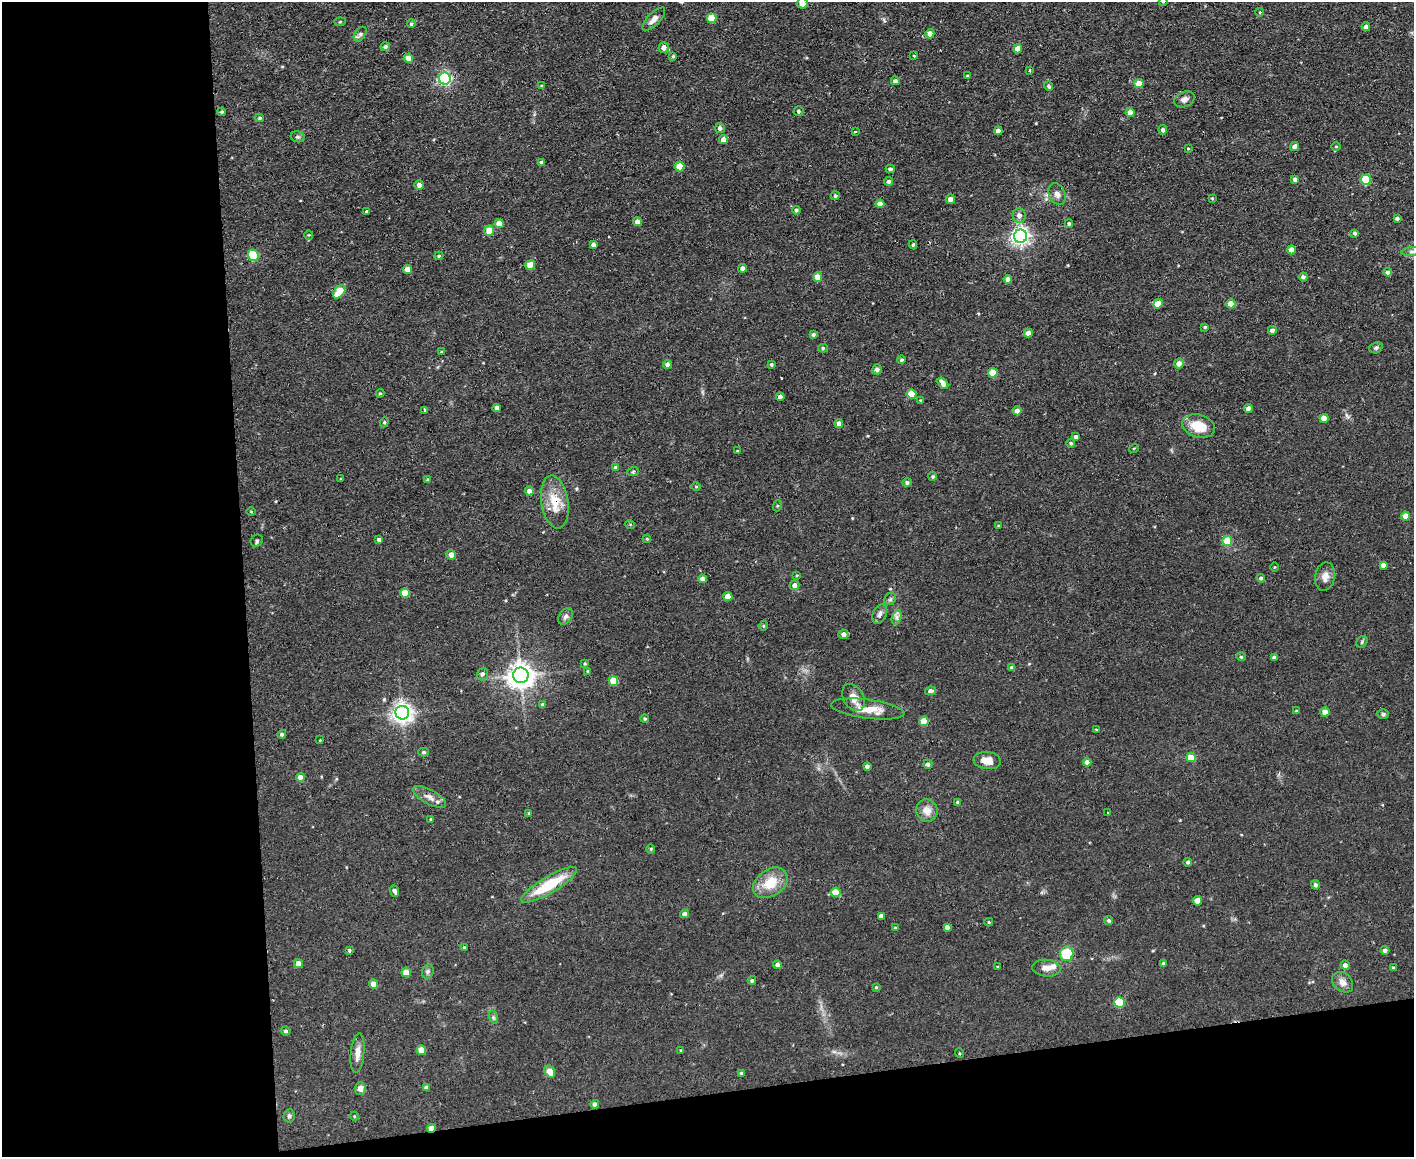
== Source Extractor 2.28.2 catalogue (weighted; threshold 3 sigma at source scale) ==
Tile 10 of 3 x 4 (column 1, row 4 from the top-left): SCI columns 128-1539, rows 1-1155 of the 4597 x 4621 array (HDU 1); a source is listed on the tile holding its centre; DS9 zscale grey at full resolution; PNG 1416 x 1159 px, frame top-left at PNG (2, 2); each listed source drawn as its Kron ellipse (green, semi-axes under 4 px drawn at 4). Shown black and unused: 23% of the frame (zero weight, under 2 of 3 exposures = <1% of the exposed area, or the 3 px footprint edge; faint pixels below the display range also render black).
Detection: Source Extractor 2.28.2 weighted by HDU 2 'WHT'; one run over the whole footprint, this tile lists its part. Background 0.0586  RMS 0.0087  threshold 0.0389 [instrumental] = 3 sigma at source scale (4.5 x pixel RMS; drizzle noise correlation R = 1.50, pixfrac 1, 0.05/0.05 arcsec/px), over >= 5 px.
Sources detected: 226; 3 cosmic-ray / hot-pixel residue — neither listed nor drawn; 2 inside a brighter listed object's ellipse — not listed separately; the other 221 listed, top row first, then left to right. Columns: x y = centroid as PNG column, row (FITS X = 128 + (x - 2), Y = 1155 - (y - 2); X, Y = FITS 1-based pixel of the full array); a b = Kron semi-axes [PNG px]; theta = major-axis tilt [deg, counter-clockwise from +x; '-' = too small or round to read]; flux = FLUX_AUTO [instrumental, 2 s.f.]
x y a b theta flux
1163 2 4 3 - 0.65
802 3 5 5 - 7.1
1260 12 4 3 - 0.59
712 18 5 4 - 22
654 19 15 6 46 4.8
340 22 5 3 - 0.95
411 24 4 3 - 1.2
1366 27 4 4 - 3.6
360 34 8 5 54 2.3
930 34 4 4 - 6.6
385 47 4 4 - 1.9
664 47 5 5 - 5.4
1018 49 4 4 - 9.3
673 56 3 3 - 1
914 56 3 3 - 0.81
408 58 4 4 - 9.1
1029 70 3 3 - 1.3
968 76 4 3 - 0.98
445 79 6 6 - 160
895 81 4 4 - 2.2
1139 84 4 4 - 12
541 86 4 3 - 0.91
1048 86 5 4 - 1.4
1184 99 11 7 24 4.1
799 111 5 5 - 1.4
222 112 4 3 - 1
1130 112 4 4 - 5.6
260 118 4 3 - 1.3
720 128 5 5 - 2.9
1163 130 5 4 - 2.4
998 131 4 4 - 5.6
855 132 4 2 - 0.6
298 137 7 5 -13 1.7
724 139 4 4 - 6.8
1294 146 4 4 - 3.2
1336 146 4 3 - 0.72
1188 148 3 3 - 0.68
541 162 4 4 - 2.1
679 166 5 5 - 16
890 169 4 4 - 2
1295 179 4 4 - 3.1
1366 180 5 5 - 48
888 181 4 4 - 2.1
419 185 5 4 - 3.3
1057 194 11 8 -66 4.6
835 196 5 4 - 1.4
1212 198 4 3 - 0.8
950 199 4 4 - 4.4
880 204 4 4 - 6.7
796 210 4 4 - 2
366 211 3 3 - 1.6
1019 215 7 6 - 4.1
1397 218 4 3 - 2.1
637 222 4 4 - 6.7
1069 223 4 3 - 1.4
499 224 4 4 - 12
489 230 5 5 - 13
1355 233 4 3 - 1.8
309 235 4 4 - 0.79
1021 236 6 6 - 350
593 244 4 4 - 2.8
913 245 4 3 - 1.3
1291 250 4 4 - 8
1412 251 10 4 5 2.4
253 255 5 5 - 48
439 256 4 3 - 1.1
530 265 5 4 - 17
743 268 4 4 - 4.2
408 269 4 4 - 7
1388 272 4 4 - 2.8
818 277 5 4 - 9.1
1303 277 4 4 - 2
1008 279 4 4 - 4
339 292 8 5 48 28
1158 304 5 4 - 21
1231 304 4 4 - 13
1205 327 3 3 - 0.93
1272 330 4 4 - 2.7
1028 333 4 4 - 6.2
813 334 4 4 - 1.9
823 348 5 4 - 1.4
1376 348 7 5 25 1.6
442 352 4 3 - 1.1
901 360 4 4 - 1.4
771 364 4 4 - 1.3
1179 364 5 5 - 6.2
667 365 4 4 - 3.7
877 369 5 5 - 3.5
993 373 5 5 - 17
943 383 7 4 -52 6
380 393 4 4 - 0.98
911 394 5 4 - 16
780 397 4 4 - 3.5
921 400 4 4 - 0.99
497 408 4 4 - 3.8
1248 409 4 4 - 4.9
425 410 4 3 - 0.88
1017 411 4 4 - 4.5
1324 418 4 4 - 13
384 422 5 4 - 1.1
839 424 4 4 - 5.9
1199 426 17 11 -17 19
1076 437 4 3 - 2.4
1071 443 4 4 - 1.3
1134 448 5 3 - 0.77
737 451 3 2 - 0.65
615 467 4 4 - 1
633 472 6 3 20 1.1
933 476 4 4 - 1.5
341 479 3 2 - 0.65
428 480 4 4 - 1.3
907 483 4 4 - 1.7
696 486 5 3 - 0.83
529 491 4 4 - 4
555 502 27 13 -81 20
777 506 5 3 - 0.87
251 512 5 3 - 0.7
1405 516 4 4 - 8.2
630 524 5 3 - 0.67
998 526 3 2 - 0.84
379 539 4 3 - 2
647 539 4 3 - 0.71
257 541 6 5 - 2.2
1227 541 5 5 - 18
451 555 5 4 - 5.3
1383 565 4 4 - 4.4
1274 567 4 3 - 0.68
797 575 4 3 - 0.7
1325 577 14 10 80 6.8
1261 578 4 4 - 1.6
702 579 4 4 - 3.2
794 585 5 4 - 3.7
405 593 5 4 - 15
728 597 4 4 - 9
890 599 6 5 - 1.6
880 614 10 6 64 3.2
566 616 9 6 56 2.9
897 617 7 4 71 2.7
763 626 5 3 - 0.85
843 634 5 4 - 3.4
1362 642 6 5 - 1.4
1241 657 5 4 - 0.98
1274 658 4 4 - 3.1
585 664 4 3 - 0.83
1012 668 4 4 - 4.3
588 671 4 4 - 0.8
482 674 6 5 - 2.3
521 675 8 7 - 920
613 681 5 4 - 17
930 691 6 4 11 3.8
853 698 14 10 -61 8.4
542 704 4 4 - 1.2
868 709 37 9 -7 16
1296 711 4 2 - 0.56
1325 712 4 4 - 7.4
402 713 7 7 - 480
1383 714 6 5 - 1.5
645 719 4 4 - 1.2
924 721 4 4 - 19
1096 730 4 2 - 0.57
282 734 4 4 - 1.5
320 740 3 2 - 1.1
424 752 5 4 - 1.4
1191 757 5 4 - 11
987 761 14 8 -6 9.4
1087 762 4 4 - 5.2
928 764 4 4 - 2.4
867 766 4 4 - 2.3
300 777 4 4 - 7.4
429 797 18 7 -28 5.8
957 802 4 3 - 1.2
927 810 11 10 - 8
529 813 4 3 - 0.82
1107 813 3 2 - 0.98
431 819 3 3 - 0.98
651 849 4 4 - 0.94
1188 862 4 4 - 1.7
770 883 19 13 35 20
549 885 32 8 31 38
1315 885 5 4 - 1.9
394 891 6 4 -67 2.7
836 892 5 4 - 17
1197 901 4 4 - 11
684 914 4 4 - 4
881 916 4 4 - 3.7
1109 920 4 4 - 1.8
989 922 4 4 - 0.8
947 927 4 4 - 3.3
895 928 3 3 - 0.83
464 948 4 3 - 1.2
349 950 4 3 - 1.3
1385 950 4 4 - 2.7
1067 954 7 7 - 27
298 964 4 4 - 7.5
1163 964 4 4 - 2
778 965 4 4 - 3.5
1345 965 5 4 - 3.4
998 967 4 3 - 1.2
1046 968 14 8 -5 5.8
1393 968 3 3 - 1.1
406 972 5 4 - 12
428 972 7 5 70 1.9
752 980 4 3 - 1.3
1343 982 12 9 -43 5.6
374 984 5 4 - 7.7
876 987 4 3 - 1
1119 1002 5 5 - 44
493 1017 6 4 -72 1.5
285 1031 5 4 - 1.7
421 1050 4 4 - 14
681 1050 4 3 - 0.72
357 1053 20 6 85 6.9
959 1053 5 3 - 0.74
550 1072 6 5 - 12
741 1073 3 3 - 0.95
426 1087 4 4 - 2.5
360 1088 6 5 - 4.6
595 1104 4 4 - 3.2
289 1116 7 5 85 1.9
354 1116 4 3 - 0.67
431 1128 4 4 - 8.5
Overlapping masked pixels (flux is a lower limit): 2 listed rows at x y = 555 502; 431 1128
Isophote crosses this tile's border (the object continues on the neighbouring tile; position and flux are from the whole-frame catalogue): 3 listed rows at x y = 1163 2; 802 3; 1412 251